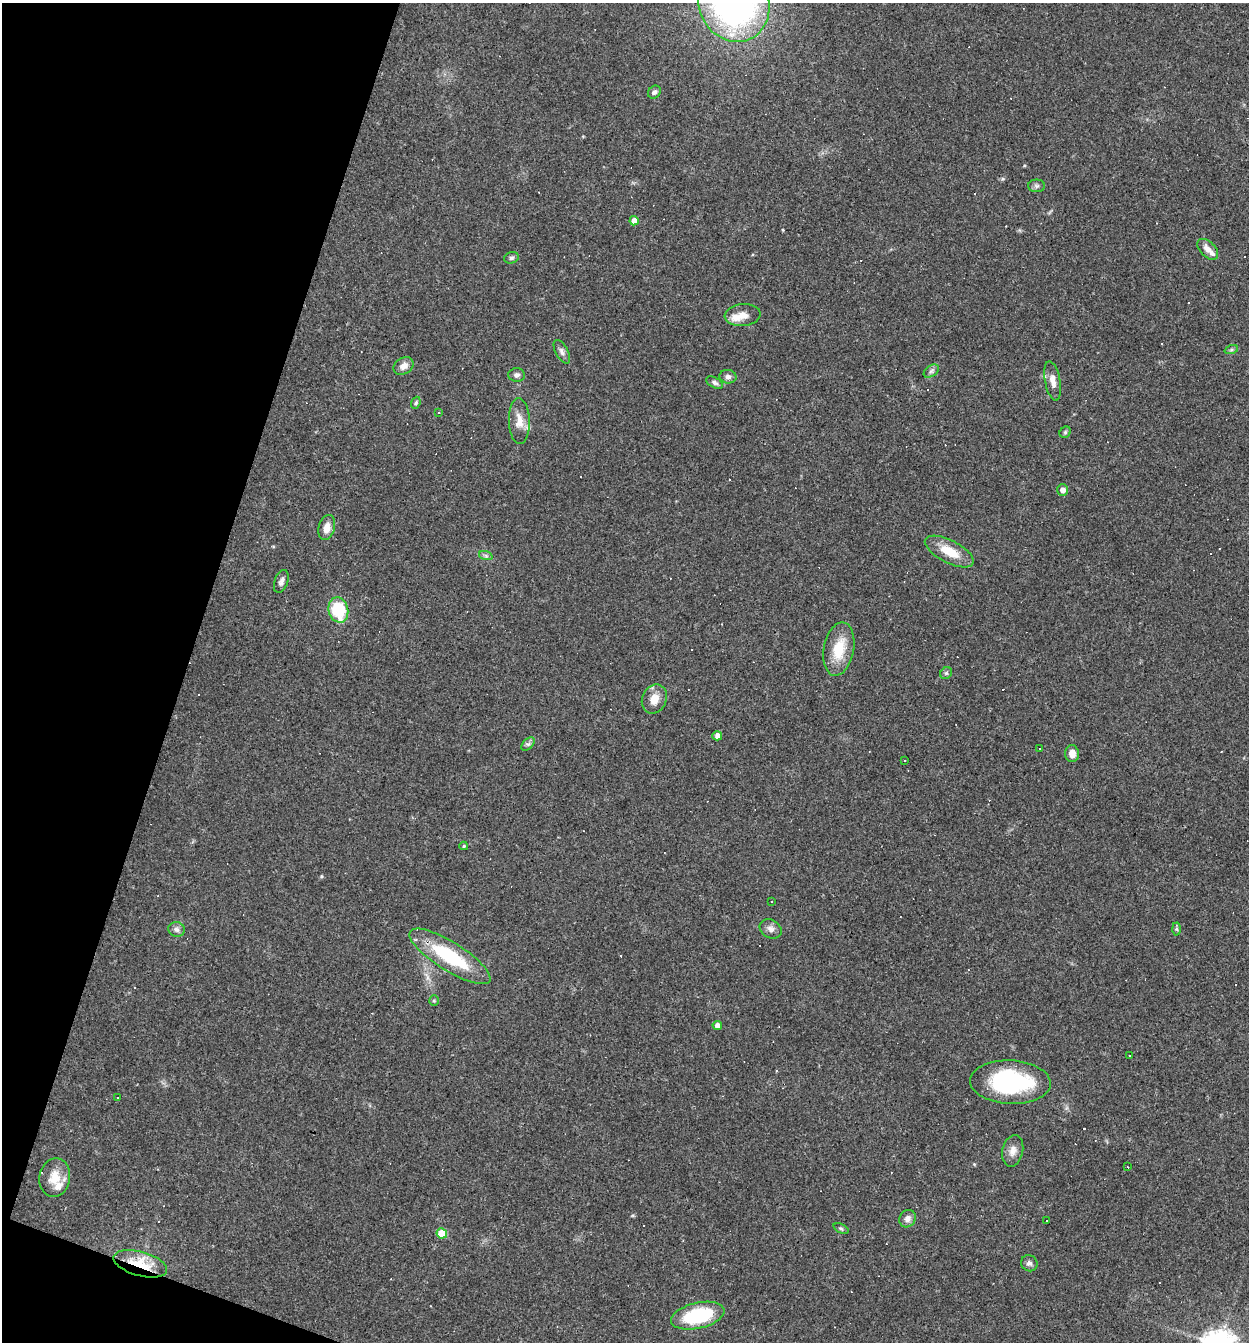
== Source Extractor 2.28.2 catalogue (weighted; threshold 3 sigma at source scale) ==
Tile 9 of 4 x 4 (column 1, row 3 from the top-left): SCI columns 129-1375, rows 1341-2680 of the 5373 x 5359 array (HDU 1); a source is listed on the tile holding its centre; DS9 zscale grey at full resolution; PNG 1251 x 1344 px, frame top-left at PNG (2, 3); each listed source drawn as its Kron ellipse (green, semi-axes under 4 px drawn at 4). Shown black and unused: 16% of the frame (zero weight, under 3 of 4 exposures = <1% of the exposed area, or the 3 px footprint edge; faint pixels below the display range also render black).
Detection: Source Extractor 2.28.2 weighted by HDU 2 'WHT'; one run over the whole footprint, this tile lists its part. Background 0.0495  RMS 0.0057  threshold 0.0257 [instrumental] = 3 sigma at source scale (4.5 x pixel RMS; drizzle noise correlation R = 1.50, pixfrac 1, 0.05/0.05 arcsec/px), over >= 5 px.
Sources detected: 88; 30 cosmic-ray / hot-pixel residue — neither listed nor drawn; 4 inside a brighter listed object's ellipse — not listed separately; the other 54 listed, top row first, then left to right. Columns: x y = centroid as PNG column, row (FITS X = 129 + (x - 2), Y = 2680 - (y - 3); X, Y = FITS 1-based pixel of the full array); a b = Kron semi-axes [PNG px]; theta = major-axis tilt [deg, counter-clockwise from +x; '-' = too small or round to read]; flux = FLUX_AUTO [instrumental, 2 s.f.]
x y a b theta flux
734 3 40 35 -65 240
654 92 7 5 45 1.7
1037 186 8 6 0 1.5
634 221 5 4 - 4.3
1208 249 13 7 -45 4.2
511 258 7 5 15 1.2
743 315 18 11 6 6.3
1231 350 7 4 19 1
562 352 13 6 -61 2.3
403 366 11 8 33 4.1
931 371 8 5 36 1.6
517 375 8 6 -2 2
728 377 8 6 -10 2.2
1053 381 20 7 -80 5
714 382 9 5 -29 1.5
416 403 6 4 69 0.88
438 412 2 2 - 0.52
519 421 23 10 -88 7.2
1065 432 6 5 - 0.87
1063 490 6 5 - 3.5
327 528 13 8 75 5.1
949 551 27 11 -27 13
486 556 7 4 -19 1.1
281 581 12 6 70 2.3
338 610 13 9 -75 28
839 649 27 15 79 16
946 673 6 5 - 1
654 699 15 12 67 7.1
717 736 5 4 - 2.9
528 744 8 5 43 1.4
1039 749 2 2 - 0.45
1072 754 8 7 - 4.5
905 761 3 2 - 0.55
464 846 4 4 - 0.92
772 902 3 2 - 0.6
176 929 8 7 - 2.2
771 929 11 9 -29 3
1177 929 6 4 -88 0.93
450 956 47 14 -32 40
434 1000 5 4 - 0.73
717 1026 5 4 - 3.3
1129 1056 2 2 - 0.54
1010 1082 40 22 -3 63
118 1098 3 3 - 1.4
1013 1151 16 10 77 4.6
1127 1167 3 2 - 0.87
55 1178 19 15 80 9.9
908 1219 9 8 - 2.8
1046 1220 3 3 - 1.6
841 1229 8 4 -23 1.1
442 1233 5 5 - 14
1029 1263 8 8 - 2
140 1264 27 12 -15 22
698 1316 27 13 13 41
Overlapping masked pixels (flux is a lower limit): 1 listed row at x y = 140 1264
Isophote crosses this tile's border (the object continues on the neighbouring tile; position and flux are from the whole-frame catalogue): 1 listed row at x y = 734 3